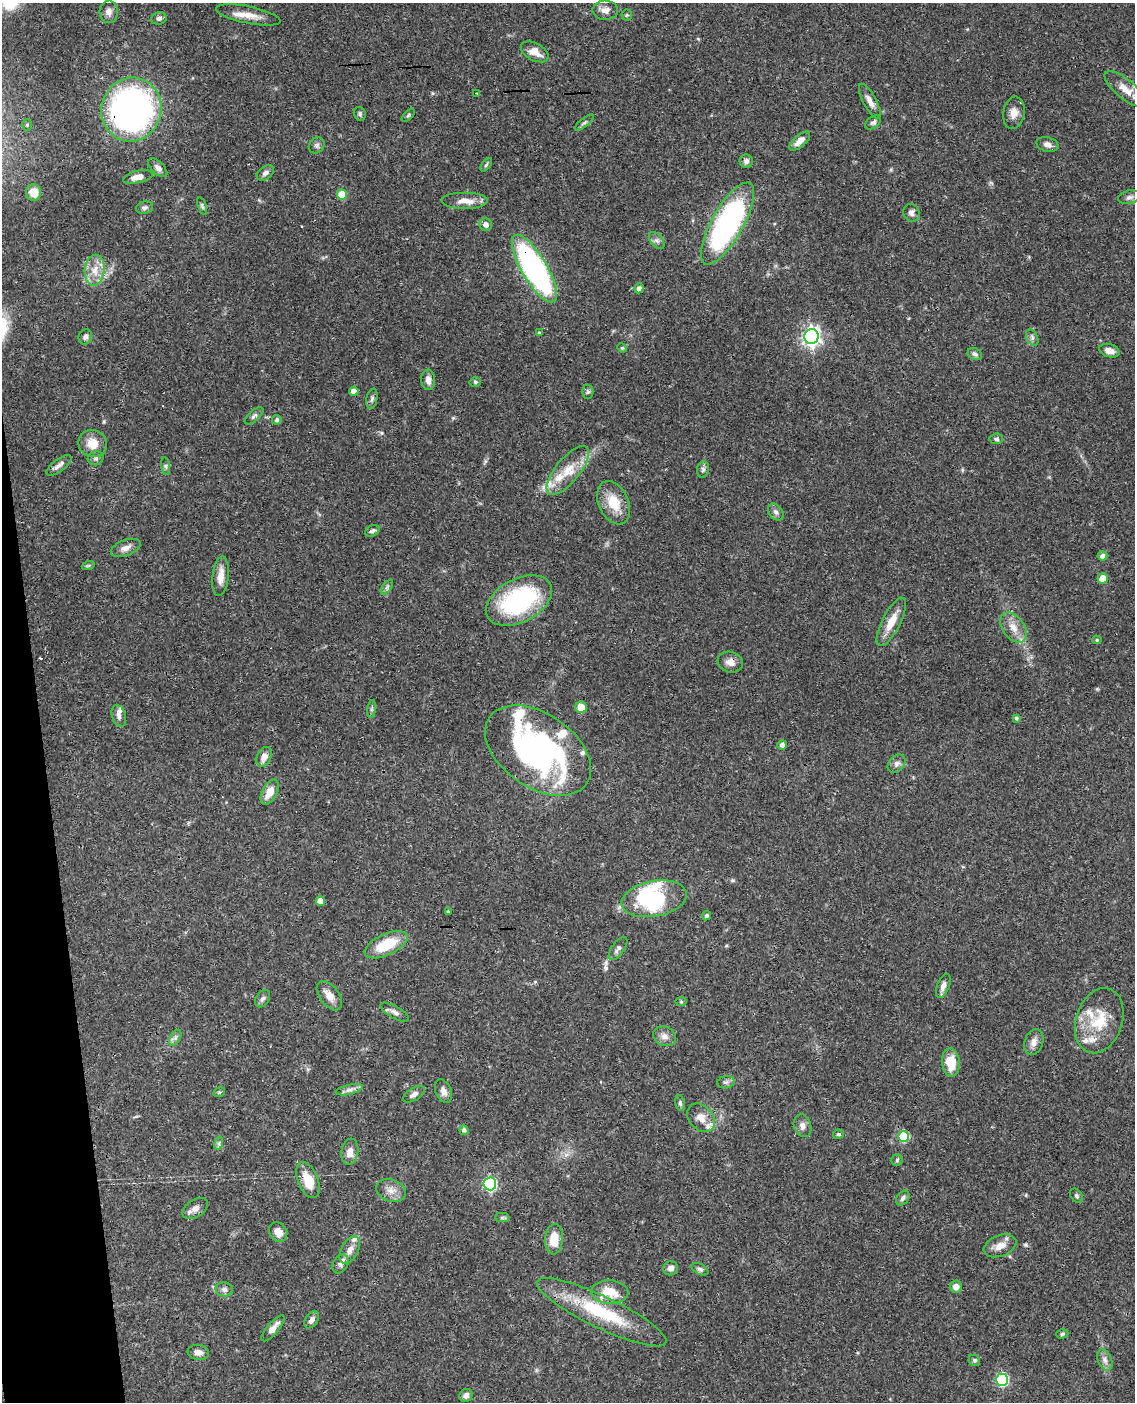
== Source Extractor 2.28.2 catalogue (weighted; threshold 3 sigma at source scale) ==
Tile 7 of 4 x 3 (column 3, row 2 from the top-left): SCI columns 2325-3457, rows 1642-3041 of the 4648 x 4580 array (HDU 1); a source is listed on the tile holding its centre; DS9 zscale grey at full resolution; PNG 1137 x 1404 px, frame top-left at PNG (2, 3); each listed source drawn as its Kron ellipse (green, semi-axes under 4 px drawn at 4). Shown black and unused: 4% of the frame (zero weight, under 3 of 4 exposures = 6% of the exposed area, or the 3 px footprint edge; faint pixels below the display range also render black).
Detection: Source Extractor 2.28.2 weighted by HDU 2 'WHT'; one run over the whole footprint, this tile lists its part. Background 0.0901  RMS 0.0036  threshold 0.0161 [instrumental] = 3 sigma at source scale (4.5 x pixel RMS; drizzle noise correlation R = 1.50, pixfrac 1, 0.05/0.05 arcsec/px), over >= 5 px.
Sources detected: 152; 2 inside a brighter object's white glare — neither listed nor drawn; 13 inside a brighter listed object's ellipse — not listed separately; the other 137 listed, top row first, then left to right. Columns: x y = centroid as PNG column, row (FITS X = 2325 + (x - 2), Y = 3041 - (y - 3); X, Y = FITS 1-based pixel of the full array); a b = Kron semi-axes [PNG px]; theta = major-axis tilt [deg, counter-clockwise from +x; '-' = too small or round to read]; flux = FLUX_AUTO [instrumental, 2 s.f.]
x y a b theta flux
605 10 13 9 -1 2.4
109 12 11 9 -89 1.9
248 15 33 8 -11 4.6
627 15 5 5 - 0.54
159 18 8 6 14 1.1
535 52 15 8 -28 4.2
1125 89 25 9 -40 4.8
477 93 3 2 - 0.38
870 101 19 6 -62 2.5
131 109 32 30 70 130
1014 113 16 10 81 3.1
360 114 7 5 -68 0.73
408 115 8 3 45 0.49
584 122 11 4 37 0.85
873 122 9 5 37 0.95
27 125 6 5 - 0.61
800 141 13 6 41 3.1
1047 144 11 7 -15 1.7
317 145 8 7 - 1.1
746 161 7 6 - 1.2
486 165 8 4 54 0.57
158 168 12 6 -45 1.6
265 173 9 6 38 1.3
138 177 15 6 14 2.9
34 192 8 7 - 5.1
342 194 5 5 - 7.9
1129 197 11 6 12 1.3
465 201 23 8 0 4
202 206 9 4 -70 0.62
145 208 8 6 14 1
911 213 9 8 - 1.4
727 223 46 16 61 89
486 225 6 6 - 1.7
657 240 10 6 -51 1.2
534 268 38 12 -59 95
95 270 15 10 86 4.6
639 288 5 4 - 1.2
539 333 4 4 - 0.35
85 337 7 6 - 1.1
811 337 7 7 - 150
1032 338 9 5 -65 1
622 348 5 4 - 0.43
1109 351 10 6 -16 2.3
975 354 7 5 -29 0.93
428 380 10 7 -85 2.3
475 382 5 4 - 0.56
354 391 4 4 - 3
588 392 7 5 89 0.75
372 399 10 5 78 0.94
254 416 11 5 41 1
277 420 5 4 - 0.84
996 439 7 5 5 0.74
93 444 14 13 - 5.4
96 458 8 7 - 0.91
59 465 15 6 37 1.7
166 466 9 4 -82 0.77
703 469 8 6 76 0.92
568 470 30 12 51 8.3
614 503 23 15 -65 8.1
776 512 9 6 -52 1.3
372 531 8 5 23 0.95
126 548 15 8 20 2.5
1102 556 5 4 - 1.6
88 566 6 4 19 0.51
220 576 20 8 83 3.8
1103 578 5 5 - 5.3
387 587 8 4 54 0.81
519 601 36 21 27 47
891 622 27 9 63 6
1013 627 17 11 -53 4.3
1097 640 4 4 - 0.5
730 662 13 10 -17 2.6
581 707 6 6 - 5.8
372 709 9 4 81 0.74
119 716 11 7 -74 1.5
1016 718 4 4 - 0.71
782 745 5 4 - 1.5
538 751 59 37 -34 91
264 757 10 7 67 2.6
897 764 10 7 46 1.4
270 792 13 7 63 4.2
654 899 33 18 11 22
320 901 5 4 - 2.7
448 911 4 3 - 0.45
706 916 5 4 - 0.61
386 945 23 10 25 13
618 949 13 6 55 1.4
943 986 12 6 68 2
329 996 17 9 -54 3.4
263 999 9 6 56 1.1
681 1002 6 4 -1 0.39
395 1012 16 6 -29 1.7
1099 1021 33 23 72 14
664 1036 12 9 -24 2.2
175 1038 8 5 59 1
1034 1042 13 9 71 2.3
951 1062 14 9 -85 7.6
726 1082 8 6 12 0.99
349 1090 14 5 13 1.6
443 1091 12 7 -67 2.1
219 1092 6 4 20 0.47
414 1094 12 6 32 1.6
680 1103 8 5 -79 0.8
701 1118 16 12 -47 3.6
802 1126 11 8 -73 1.9
464 1130 5 4 - 0.99
838 1134 5 4 - 0.67
903 1136 5 5 - 19
219 1143 7 4 72 0.69
350 1152 13 8 82 2.9
897 1160 5 5 - 0.58
308 1180 19 10 -68 7.1
490 1184 6 6 - 57
391 1190 15 11 -19 3.1
1076 1196 8 5 -51 0.76
903 1198 8 5 51 1
195 1208 14 8 33 2.3
502 1218 7 4 0 0.66
278 1232 10 8 -57 3.4
554 1239 15 9 85 6.3
1000 1246 17 10 21 3.6
350 1250 14 8 62 2.8
340 1264 10 7 60 1.5
671 1268 7 7 - 1.8
700 1269 9 5 -28 0.96
956 1287 6 6 - 2.4
224 1289 9 7 -5 1.4
610 1292 18 12 -2 8.2
602 1312 71 16 -26 25
312 1320 9 6 55 1.7
273 1328 16 5 50 2.4
1062 1334 6 4 18 0.57
198 1352 10 7 -8 1.9
974 1360 6 5 - 0.6
1105 1360 11 7 -67 1.7
1002 1380 6 6 - 43
466 1395 7 6 - 1.6
Overlapping masked pixels (flux is a lower limit): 5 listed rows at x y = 131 109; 534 268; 730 662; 538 751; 654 899
Isophote crosses this tile's border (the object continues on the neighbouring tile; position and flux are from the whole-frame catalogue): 1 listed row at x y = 1125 89